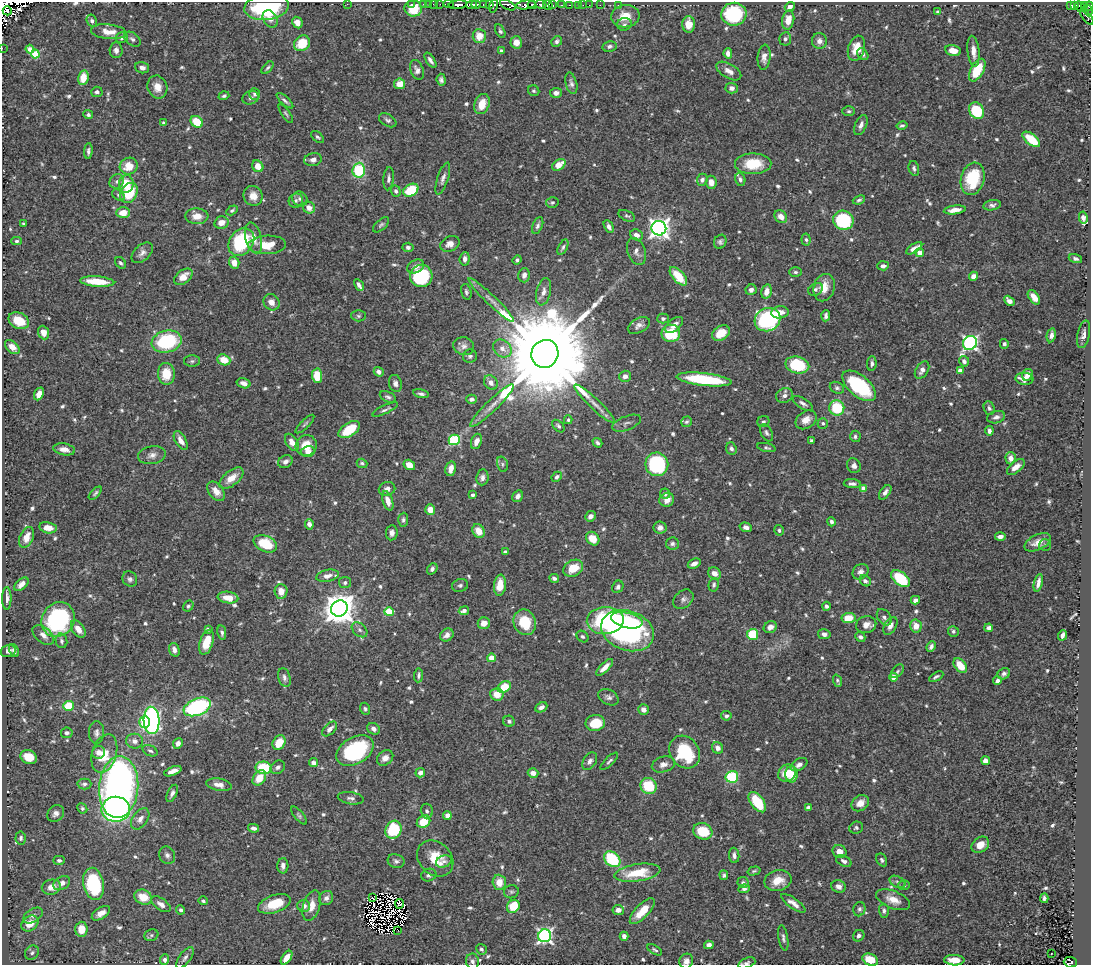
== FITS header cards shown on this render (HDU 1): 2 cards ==
NAXIS1  =                 1089
NAXIS2  =                  963

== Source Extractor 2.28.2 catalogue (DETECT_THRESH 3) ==
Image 1089 x 963 px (HDU 1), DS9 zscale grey, 1 PNG px = 1 image px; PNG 1093 x 967 px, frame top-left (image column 1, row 963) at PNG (2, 2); each listed source drawn as its Kron ellipse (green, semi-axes under 4 px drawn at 4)
Background 0.552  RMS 0.014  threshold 0.0414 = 3 sigma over >= 5 px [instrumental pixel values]
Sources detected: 735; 15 with non-positive FLUX_AUTO (blend fragments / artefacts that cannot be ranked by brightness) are neither listed nor drawn; of the other 720, the 500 brightest by FLUX_AUTO listed and drawn (220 fainter detections omitted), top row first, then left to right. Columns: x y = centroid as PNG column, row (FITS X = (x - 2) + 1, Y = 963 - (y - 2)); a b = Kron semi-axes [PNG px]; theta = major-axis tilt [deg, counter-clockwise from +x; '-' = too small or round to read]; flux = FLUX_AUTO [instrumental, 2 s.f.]
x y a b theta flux
347 4 2 2 - 37
411 4 3 2 - 9.2
423 4 2 2 - 9.3
429 4 3 2 - 1.9
433 4 2 2 - 6.3
440 4 2 2 - 6
448 4 5 2 - 13
476 4 4 3 - 260
490 4 3 2 - 34
458 5 9 3 6 270
471 5 5 3 - 390
483 5 3 2 - 14
508 5 8 4 -26 320
526 5 10 4 8 400
532 5 4 3 - 260
541 5 5 3 - 330
548 5 5 4 - 480
553 5 3 2 - 30
561 5 4 2 - 72
569 5 3 2 - 32
579 5 3 3 - 15
583 5 2 2 - 5.2
589 5 2 2 - 4.6
600 5 2 2 - 4.8
618 5 3 2 - 2.4
494 6 7 2 77 40
1071 6 4 3 - 72
1075 6 4 3 - 79
1085 6 3 2 - 12
1089 6 5 3 - 120
266 7 22 13 8 95
790 7 5 4 - 3.6
1080 7 6 3 -62 78
413 8 9 8 - 25
1088 10 6 3 -65 53
7 11 5 3 - 220
938 12 4 3 - 2.3
734 14 12 11 - 72
625 16 14 11 6 14
1087 17 10 4 -52 120
270 19 9 6 -57 5.3
788 20 9 6 79 11
92 21 6 5 - 2.6
297 23 6 5 - 6.7
624 24 7 6 - 2.4
689 24 8 6 89 12
500 31 7 4 -61 2
109 32 18 7 -6 11
479 36 7 6 - 14
122 37 6 5 - 4.3
132 39 9 6 -37 2.9
785 39 7 6 - 2.7
557 41 6 5 - 2.2
819 41 8 7 - 4.9
516 42 6 6 - 8
302 43 8 7 - 26
609 46 7 5 10 2.7
2 48 2 2 - 4.1
856 48 13 8 73 18
30 49 4 4 - 3.6
116 50 8 6 85 4.2
501 51 4 3 - 2.2
953 51 8 5 -13 9
973 51 15 6 -84 8.1
728 53 5 4 - 5.7
35 54 4 4 - 34
863 54 6 5 - 3
764 57 12 6 85 5.4
430 60 9 4 -56 3.2
142 68 7 5 -16 4.3
268 68 7 4 48 1.8
417 70 10 6 -70 4.1
977 70 12 6 61 34
729 71 14 7 -30 6.4
83 78 7 5 78 13
441 80 6 4 -83 2.5
571 83 11 5 -76 3.1
400 84 5 5 - 11
157 87 12 9 -71 11
732 88 6 5 - 3.9
534 91 6 5 - 1.9
97 92 6 5 - 2.3
556 93 6 5 - 4.2
255 94 6 5 - 2.1
224 96 5 4 - 1.8
250 98 8 6 26 2.9
285 101 10 4 -42 2.5
482 104 10 7 71 14
849 111 6 5 - 1.8
977 111 9 7 -58 44
286 114 11 4 -55 1.8
88 115 5 4 - 1.8
388 120 9 6 -31 2.6
197 122 7 5 -38 24
164 123 4 4 - 2.4
861 125 11 5 66 4.2
902 125 5 4 - 1.9
317 137 7 4 -39 2
1031 139 10 5 -39 29
88 151 8 4 86 2.7
313 160 9 6 14 4.3
753 164 18 10 1 29
559 165 7 5 33 12
129 166 9 8 - 15
258 166 6 5 - 11
914 168 7 5 -76 2.4
359 170 7 6 - 58
443 178 17 5 72 4.2
389 179 12 5 85 3.1
740 179 6 5 - 2.5
973 179 16 11 75 46
702 180 6 5 - 3.4
117 181 8 6 46 2.8
711 182 6 5 - 7.5
126 184 9 7 85 18
411 190 8 6 28 35
396 191 5 4 - 2.6
129 193 10 8 59 33
118 195 7 5 -41 1.8
253 196 10 9 - 9.9
300 199 8 7 - 3.3
859 200 6 4 22 1.9
296 201 7 7 - 3.2
552 203 6 5 - 2.1
992 205 9 5 11 2.9
309 208 6 5 - 6.3
232 210 6 4 30 1.8
955 210 11 4 7 7.9
123 213 7 5 1 14
197 216 11 8 -1 9.7
627 216 9 5 -25 2
781 217 7 5 -44 8
1083 218 6 4 -79 3.8
843 220 10 9 - 60
221 223 7 6 - 8.7
24 224 4 3 - 1.8
381 225 10 5 41 2.1
538 226 9 5 68 2.6
609 227 7 4 -61 3.8
659 228 7 7 - 510
636 235 6 5 - 5.2
253 238 16 8 -75 9.8
806 240 6 4 -83 1.9
16 241 5 4 - 1.8
241 242 15 11 53 70
720 242 7 6 - 2.7
450 244 10 7 26 6.4
267 245 19 9 3 19
408 247 5 4 - 2.3
563 247 8 4 63 2.1
914 248 9 4 32 5.3
636 251 14 9 -71 5
142 253 13 7 41 4.9
920 253 4 4 - 8
465 259 7 5 83 3.9
1075 259 7 4 -17 2.4
517 260 5 4 - 1.8
121 263 6 4 -55 2.1
234 263 6 5 - 9
416 266 9 6 27 4.5
883 266 6 4 5 3.5
795 272 6 5 - 2
524 275 7 5 76 4.4
421 276 11 11 - 83
678 276 11 5 -48 23
973 276 4 4 - 5.5
183 277 10 6 37 11
97 281 17 5 -5 26
359 285 6 4 -61 3.3
824 288 14 10 75 14
815 289 7 6 - 2.4
751 290 6 5 - 4.1
767 291 7 5 77 7.5
466 292 8 5 -75 2.2
544 292 14 7 77 6.3
1034 297 8 5 -54 8.9
491 300 31 5 -44 8.2
1009 301 6 4 -47 5.7
271 302 8 7 - 7.2
780 312 8 6 7 6.8
358 316 7 5 -3 1.9
826 316 5 3 - 2.4
663 319 5 5 - 2.5
768 320 13 11 26 130
19 321 11 8 -26 22
639 325 12 7 28 4.7
674 325 10 6 39 6.5
44 333 7 5 -68 8.7
671 333 9 8 - 39
721 333 9 7 34 17
1084 334 14 6 78 4.5
1051 335 7 4 78 4.1
167 341 15 11 12 73
970 343 7 6 - 240
1004 344 5 4 - 2.2
464 346 10 9 - 4.6
12 347 9 5 -42 8.1
502 349 10 8 -39 6.9
545 354 14 13 - 30000
470 356 7 6 - 2.4
224 360 7 5 -21 17
192 361 8 5 0 2.2
964 361 5 5 - 3.7
872 363 7 4 85 2.6
797 365 12 8 -13 51
922 370 9 6 57 4.7
960 371 4 4 - 6.7
379 372 5 4 - 4.3
166 374 11 8 -86 20
1027 375 6 5 - 5.7
317 376 7 5 -87 25
625 376 6 5 - 4.6
704 379 27 6 -6 64
1024 379 9 6 -3 7.8
244 383 7 5 -15 4.7
395 383 8 6 -77 3.8
491 383 8 6 -50 5.1
859 386 20 10 -40 66
837 388 7 5 -27 2.1
39 394 7 4 66 7.3
421 394 8 4 -13 2.5
784 396 8 7 - 4.2
388 397 8 5 -25 2.5
471 399 5 4 - 3.3
803 403 11 5 -32 3.6
595 404 27 5 -43 9.2
492 406 29 5 44 10
837 408 8 7 - 37
989 408 7 5 -69 2.4
385 409 14 3 25 2.6
996 417 9 6 15 3.5
568 420 4 4 - 1.7
806 420 11 8 34 7.7
687 422 5 5 - 1.8
763 422 6 5 - 1.9
627 423 15 7 22 3.8
823 423 5 5 - 1.8
305 424 12 4 45 2
558 426 7 4 -46 2.2
349 430 12 6 33 31
989 431 4 4 - 3.7
766 433 9 5 -62 2.4
855 436 5 5 - 2
454 440 5 5 - 77
181 441 10 5 -60 6.7
476 441 8 5 69 7.2
812 441 4 4 - 2
292 442 9 5 -58 7.7
597 443 5 4 - 2.4
306 445 11 10 - 15
766 448 9 4 -13 1.9
64 449 11 6 -11 5.7
731 449 6 5 - 2.9
308 451 7 5 13 6.6
152 455 14 9 10 5.9
1011 458 6 5 - 5.8
285 462 7 6 - 3.6
362 463 5 4 - 1.7
502 464 8 5 -74 2.1
657 464 12 11 - 99
409 465 6 5 - 11
854 466 7 6 - 3.9
1016 467 10 5 39 6.7
451 469 7 5 78 8.3
482 477 8 6 83 3.7
557 477 5 4 - 2.8
231 478 14 7 39 12
852 484 8 4 -4 3.4
864 488 4 4 - 12
387 489 8 6 20 4.1
216 491 11 7 -51 8
885 492 8 4 54 4.1
95 493 8 4 46 1.8
665 494 5 5 - 2.4
473 495 3 3 - 2.6
518 496 6 5 - 3.7
667 500 7 7 - 7.4
388 501 10 5 -72 8.5
430 510 5 5 - 9.8
590 516 5 5 - 4.2
403 520 7 5 87 2.1
831 522 4 4 - 2.7
309 524 5 4 - 4.7
746 527 6 4 -17 3.8
48 528 9 5 -11 9
660 528 6 6 - 4.8
779 530 5 4 - 1.8
478 531 7 6 - 12
392 533 7 6 - 3.8
1000 536 5 3 - 3.9
26 537 11 6 69 12
593 539 7 6 - 14
1038 542 14 7 25 8.6
265 544 12 8 -25 33
672 544 6 6 - 2.7
1045 545 6 6 - 2.1
505 552 4 4 - 2.5
694 564 7 4 26 4.6
573 568 10 8 30 19
432 569 6 4 51 2.5
860 572 8 7 - 3.9
714 573 7 6 - 5.6
327 576 11 6 12 5.7
554 578 5 4 - 2.8
130 579 8 7 - 2.8
901 579 11 6 -40 55
865 581 6 4 -41 2.8
345 583 6 5 - 2.4
1038 583 9 3 78 4.6
21 584 8 5 42 5.6
460 585 8 6 16 2.2
500 585 10 6 83 17
714 585 7 5 78 2.3
618 587 6 5 - 2.6
281 591 7 6 - 8.3
7 598 11 4 90 4.5
228 598 10 5 -8 12
683 599 11 8 40 3.6
915 600 4 4 - 5.5
188 606 6 5 - 1.8
826 606 4 4 - 2.9
339 608 8 8 - 1700
464 611 5 4 - 4.5
389 612 5 4 - 38
884 617 9 6 -54 3.7
848 618 7 5 5 18
58 619 18 16 55 110
627 620 16 7 -13 31
605 621 18 13 4 120
525 622 13 11 -68 28
484 623 6 5 - 8.6
866 625 10 8 13 6.9
890 626 10 6 59 5.4
916 626 6 6 - 10
770 627 7 5 33 5.2
989 628 4 4 - 2.4
78 629 10 5 -54 8.2
208 629 4 3 - 2.6
359 630 9 6 -41 3
627 631 27 19 -19 220
953 631 6 5 - 2
222 633 7 4 -81 2.3
753 634 5 5 - 41
824 634 6 5 - 3.6
43 635 12 7 -41 5.8
447 635 7 6 - 5.4
1063 635 5 4 - 4.2
582 637 6 5 - 2
860 637 5 4 - 2.5
61 641 7 5 -78 2.4
206 642 13 6 73 17
931 647 5 4 - 2.9
174 650 7 5 -71 4.2
8 651 8 5 15 3.7
14 651 7 4 -67 2.6
491 658 4 4 - 16
960 666 8 5 -52 17
605 667 11 4 44 7.6
897 671 8 5 46 2
1004 674 6 5 - 2.7
418 675 7 4 84 2.2
893 677 4 4 - 6
936 677 8 3 30 1.9
284 678 10 6 -75 3.2
837 681 6 4 -68 1.8
997 681 4 4 - 4.2
504 687 7 5 32 20
497 694 7 6 - 12
608 697 11 7 -27 3.7
68 706 5 5 - 25
197 707 14 8 22 120
541 707 6 4 29 4.6
365 709 6 5 - 1.8
643 710 5 5 - 4.5
726 716 5 4 - 2.4
152 720 13 8 -88 240
509 721 6 5 - 2.3
145 722 6 5 - 48
595 723 10 8 10 24
330 729 9 5 45 4.7
374 729 6 5 - 4.4
67 733 6 5 - 2.6
96 733 11 7 89 4.1
135 741 8 7 - 4.8
178 743 5 4 - 4.7
279 743 8 6 57 19
717 748 6 5 - 4.4
150 751 8 5 -25 2.2
355 751 20 13 31 95
99 752 6 6 - 5.8
685 752 17 14 -53 59
104 754 20 12 73 22
29 757 8 6 -25 15
385 758 9 7 37 5.3
590 761 10 6 58 3.6
609 761 11 4 45 2.1
985 761 5 4 - 5.3
314 763 5 4 - 4.2
663 764 12 7 16 5.3
799 765 9 5 29 4.9
278 767 8 6 36 3
264 768 8 6 -10 40
173 771 9 4 21 7.2
420 773 5 4 - 4.4
533 773 5 4 - 6.9
787 773 9 8 - 17
792 774 8 6 -89 14
732 777 6 6 - 53
259 778 8 6 54 14
84 784 7 5 2 2.5
219 785 13 6 -10 6.6
648 786 8 7 - 33
119 787 31 19 86 440
172 793 9 4 64 2.9
351 798 13 6 -9 3.5
757 802 12 6 -53 36
860 803 9 7 36 7.4
82 808 5 4 - 1.7
808 808 4 3 - 2.8
116 809 14 12 2 250
427 811 7 6 - 2.4
56 813 9 7 48 4.4
299 816 11 4 -51 2
447 816 4 4 - 4.9
140 819 12 7 54 5.2
424 822 7 6 - 21
254 828 5 4 - 3.2
856 828 7 6 - 2.4
394 830 9 8 - 54
703 831 10 8 -19 29
21 838 6 5 - 2.3
980 845 9 7 36 12
839 851 7 6 - 6.6
167 855 9 7 -59 3.6
734 855 7 5 -85 3.5
435 858 20 16 -45 22
612 859 9 7 -41 53
59 860 5 4 - 2.2
882 860 7 5 -60 2.1
396 861 8 6 -18 3
444 861 8 6 21 3.5
844 861 8 5 -28 3.1
283 866 8 5 -89 4.7
754 871 6 4 15 1.7
637 873 23 8 9 30
429 875 8 6 20 3.1
724 875 5 4 - 2
778 881 14 10 13 13
499 882 7 6 - 12
897 882 8 5 -28 2.8
62 883 9 6 32 5.7
743 883 6 5 - 2.4
94 884 16 10 -80 67
904 885 6 5 - 1.8
839 886 7 6 - 4.9
51 887 10 7 10 9.2
744 889 6 4 7 2.5
511 892 7 6 - 2
143 897 9 7 -23 16
373 897 4 2 - 2.8
326 898 7 6 - 4.8
1044 898 5 3 - 2.5
893 900 18 8 -22 11
203 901 5 4 - 1.8
793 903 14 5 -35 5.7
161 904 11 5 -35 5.1
274 904 17 8 19 24
400 904 5 4 - 1.9
304 906 6 6 - 4.3
312 906 16 8 73 10
513 906 7 6 - 23
859 909 7 6 - 2.2
181 910 4 4 - 3
618 910 6 5 - 5.4
642 911 17 6 46 15
884 911 7 5 -89 2.4
101 913 10 5 33 6.5
33 916 11 6 33 4.1
30 924 9 7 39 14
81 929 7 6 - 17
398 930 2 2 - 41
151 935 7 5 22 2
545 936 6 6 - 230
624 936 4 4 - 3.9
859 936 6 5 - 2.8
783 938 13 5 -81 3
709 945 5 4 - 4.9
481 949 6 5 - 2.2
655 950 8 4 -31 1.7
32 953 7 6 - 3
1051 954 3 2 - 2.4
185 958 12 5 54 3.4
286 958 8 4 53 9.9
165 960 5 4 - 3.5
870 960 8 5 -23 18
954 960 10 5 -2 11
472 961 8 6 -82 3.1
686 961 7 6 - 4.5
1070 962 6 5 - 60
747 963 9 5 19 2.4
At the frame edge (FLAGS 8, measured only in part): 7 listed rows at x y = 1089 6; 266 7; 2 48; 870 960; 686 961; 1070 962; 747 963
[220 fainter detections neither listed nor drawn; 15 non-positive-flux detections neither listed nor drawn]